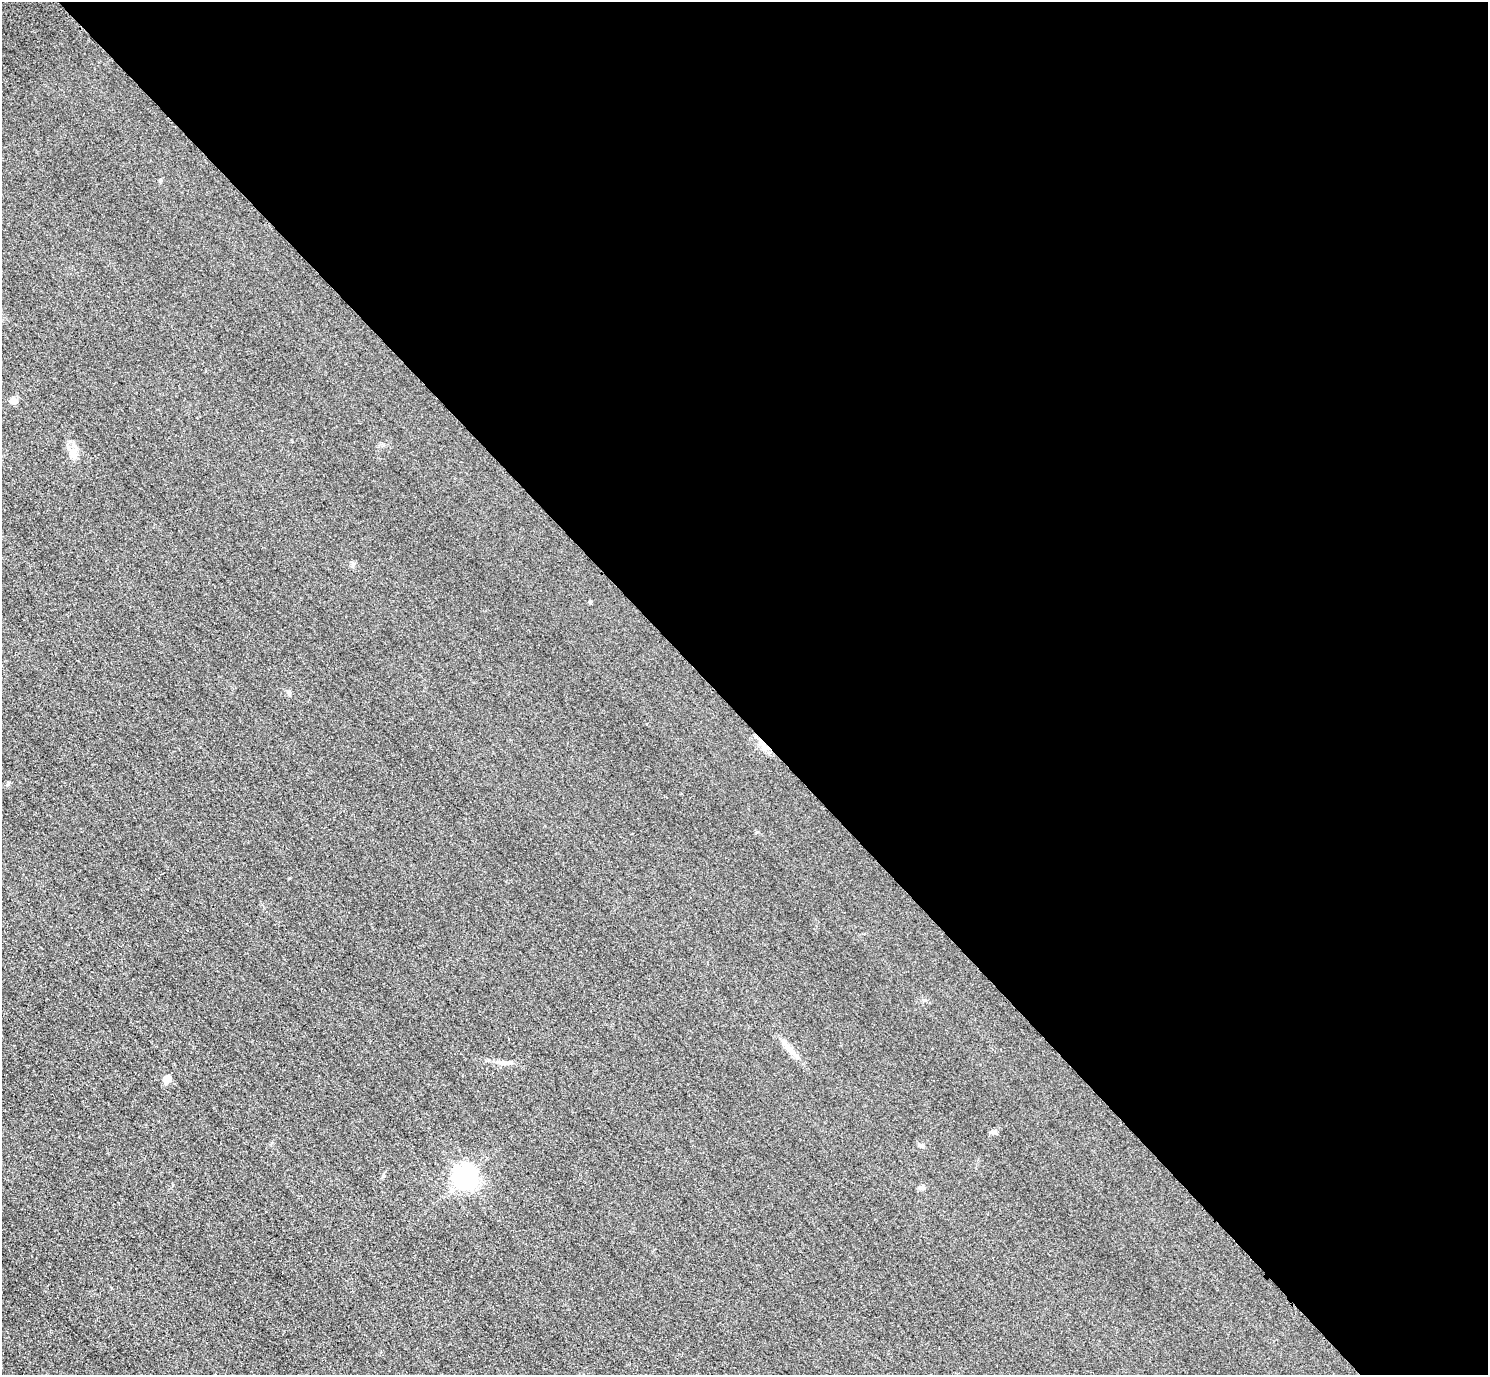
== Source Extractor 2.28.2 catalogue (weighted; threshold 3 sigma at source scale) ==
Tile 8 of 4 x 4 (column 4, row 2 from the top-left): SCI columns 4490-5975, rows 2931-4303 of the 6005 x 6003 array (HDU 1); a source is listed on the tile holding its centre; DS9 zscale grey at full resolution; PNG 1490 x 1377 px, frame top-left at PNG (2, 2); no overlay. Shown black and unused: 52% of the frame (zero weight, under 3 of 4 exposures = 3% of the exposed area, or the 3 px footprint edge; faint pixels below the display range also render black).
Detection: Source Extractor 2.28.2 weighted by HDU 2 'WHT'; one run over the whole footprint, this tile lists its part. Background 0.0513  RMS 0.016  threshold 0.0718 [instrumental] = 3 sigma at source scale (4.5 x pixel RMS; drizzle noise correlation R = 1.50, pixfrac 1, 0.05/0.05 arcsec/px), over >= 5 px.
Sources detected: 13; all 13 listed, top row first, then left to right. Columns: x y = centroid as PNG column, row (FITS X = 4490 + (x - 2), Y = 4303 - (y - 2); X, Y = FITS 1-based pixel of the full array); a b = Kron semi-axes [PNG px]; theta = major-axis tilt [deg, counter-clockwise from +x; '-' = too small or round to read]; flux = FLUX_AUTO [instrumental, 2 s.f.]
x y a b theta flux
161 180 6 3 -88 1.8
14 401 8 6 -16 9.2
72 453 16 9 -77 14
590 602 5 4 - 2
289 693 8 5 -68 3.6
289 878 4 3 - 1.2
790 1050 27 7 -47 16
510 1063 8 6 11 4.5
167 1079 9 7 63 11
993 1132 9 6 19 4.3
921 1146 6 5 - 3
464 1177 8 7 - 1200
922 1188 12 4 -13 3.6
Unlisted compact peaks at least as high as the median listed source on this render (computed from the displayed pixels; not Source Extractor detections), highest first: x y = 757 832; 383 1176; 353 564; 383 445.